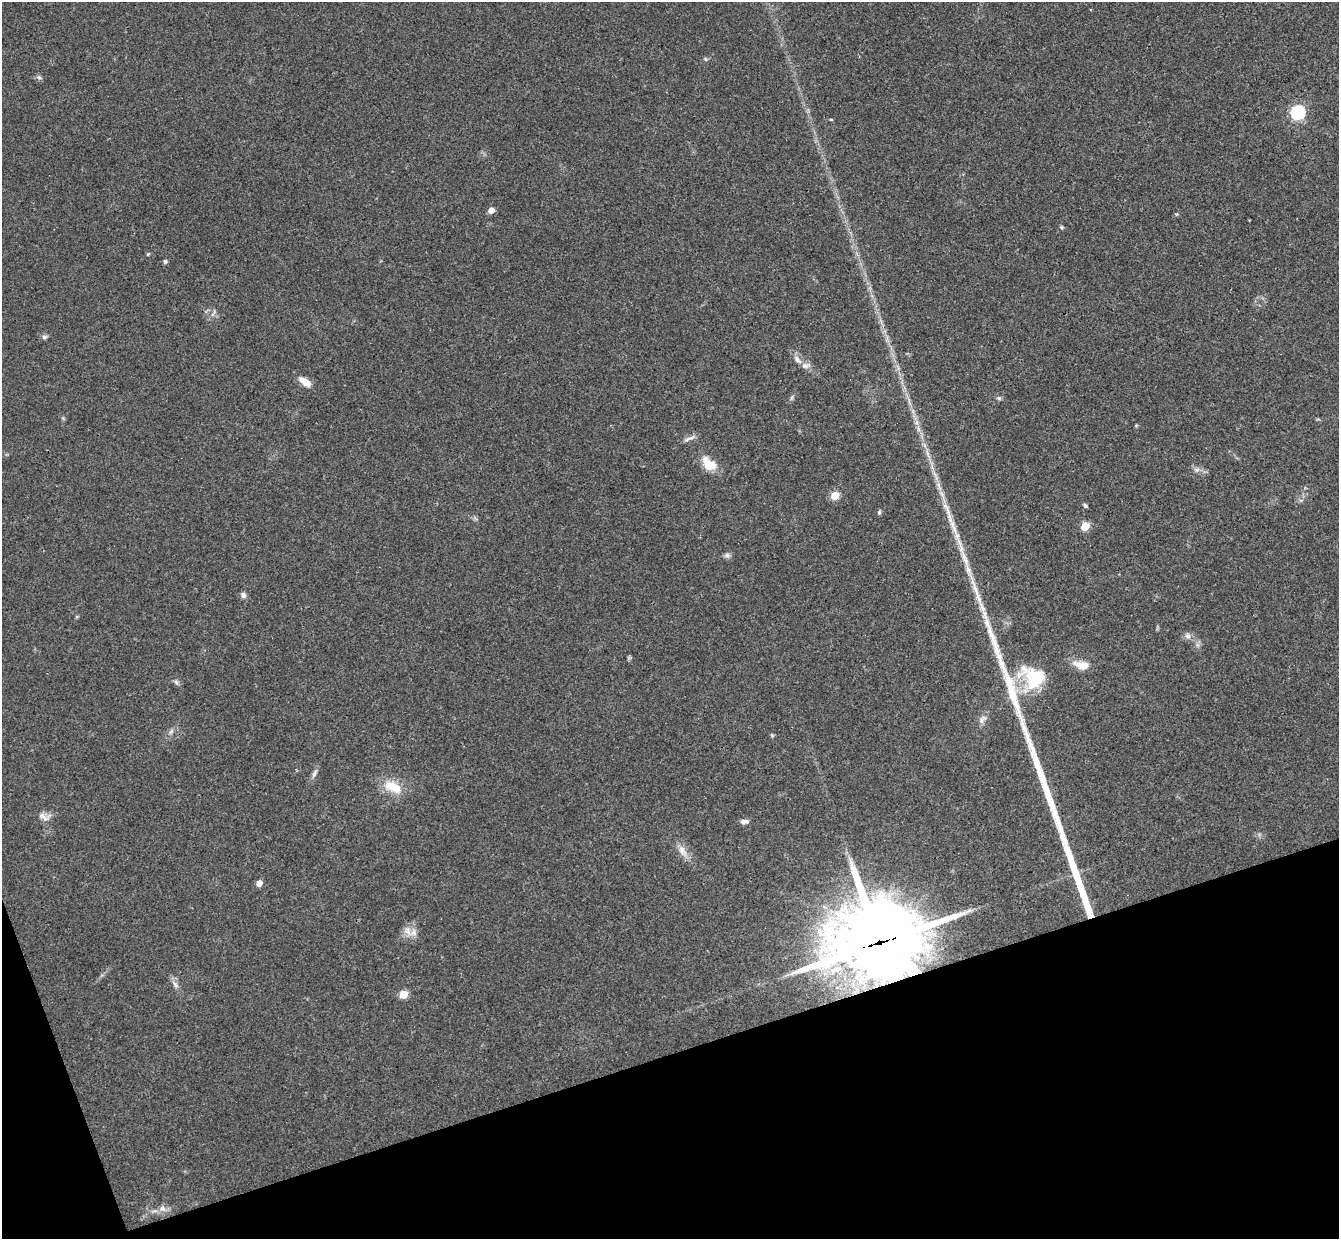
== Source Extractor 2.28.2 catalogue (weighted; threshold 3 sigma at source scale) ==
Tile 14 of 4 x 4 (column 2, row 4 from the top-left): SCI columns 1394-2730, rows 171-1407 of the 5460 x 5411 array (HDU 1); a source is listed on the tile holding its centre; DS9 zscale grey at full resolution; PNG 1341 x 1241 px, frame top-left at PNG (2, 2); no overlay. Shown black and unused: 16% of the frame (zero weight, under 3 of 4 exposures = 6% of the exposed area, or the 3 px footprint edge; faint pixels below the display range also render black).
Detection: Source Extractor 2.28.2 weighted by HDU 2 'WHT'; one run over the whole footprint, this tile lists its part. Background 0.063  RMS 0.0051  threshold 0.023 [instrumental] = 3 sigma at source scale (4.5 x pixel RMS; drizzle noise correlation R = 1.50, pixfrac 1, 0.05/0.05 arcsec/px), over >= 5 px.
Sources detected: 48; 4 long thin detections or spike segments (spike, bleed or trail) — not listed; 4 inside a brighter listed object's ellipse — not listed separately; the other 40 listed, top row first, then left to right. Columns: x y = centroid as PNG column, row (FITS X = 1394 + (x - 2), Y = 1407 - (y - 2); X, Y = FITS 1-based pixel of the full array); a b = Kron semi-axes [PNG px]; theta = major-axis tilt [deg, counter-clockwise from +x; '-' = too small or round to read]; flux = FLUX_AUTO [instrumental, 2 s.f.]
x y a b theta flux
706 59 5 5 - 0.78
39 77 7 5 -16 1.1
1298 112 6 6 - 96
831 120 5 3 - 0.42
491 210 5 5 - 4.1
1177 214 5 3 - 0.55
148 254 5 4 - 0.61
165 262 5 4 - 1.2
44 337 7 6 - 1.1
797 360 13 7 -48 3
305 382 16 7 -33 5.4
999 398 6 5 - 0.93
1136 425 6 3 20 0.52
689 438 18 4 21 1.9
709 464 19 12 -41 9.9
1197 469 7 4 2 1.4
835 495 5 5 - 18
1085 506 6 4 -50 0.84
947 509 29 7 -65 7.5
879 512 6 4 70 0.8
1085 526 5 5 - 15
727 555 8 6 -2 1.4
243 595 8 7 - 1.6
77 616 5 3 - 0.54
1188 636 9 7 -33 2
1081 665 22 10 -14 6.2
1035 678 30 26 8 25
176 682 7 4 -45 1.1
982 719 14 8 55 2.7
314 773 13 5 58 1.8
393 787 24 13 -24 12
42 816 15 7 -35 2.9
744 821 10 5 1 2.2
682 851 18 9 -59 4.7
259 883 5 4 - 5.3
408 931 17 8 -45 4
879 942 32 26 14 4900
175 984 12 5 -52 2.2
403 994 5 5 - 15
162 1208 10 9 - 2.8
Overlapping masked pixels (flux is a lower limit): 1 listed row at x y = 879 942